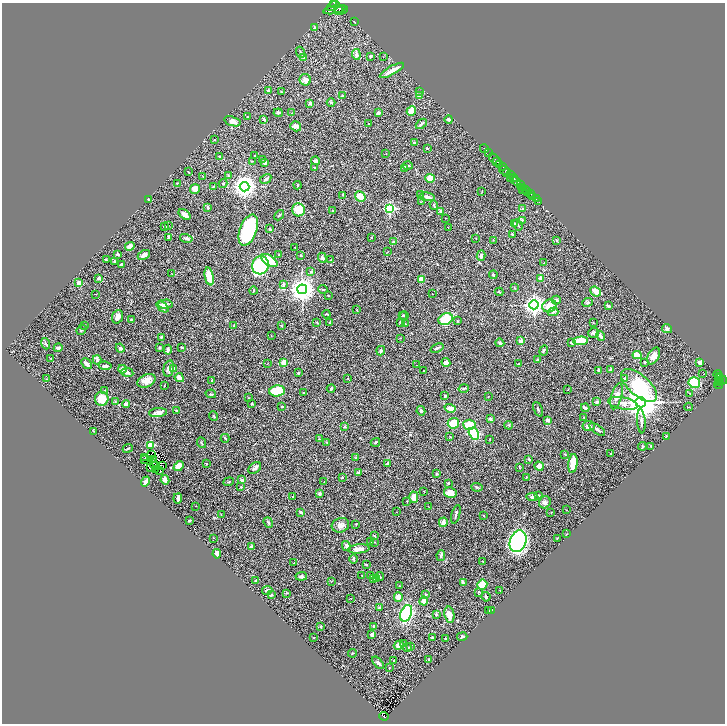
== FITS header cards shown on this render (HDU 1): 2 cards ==
NAXIS1  =                 1446
NAXIS2  =                 1443

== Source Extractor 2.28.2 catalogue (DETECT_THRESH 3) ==
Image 1446 x 1443 px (HDU 1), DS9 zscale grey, zoomed out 1/2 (1 PNG px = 2 x 2 image px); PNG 727 x 726 px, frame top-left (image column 2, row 1442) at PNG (2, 3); each listed source drawn as its Kron ellipse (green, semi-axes under 4 px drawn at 4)
Background 0.544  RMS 0.032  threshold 0.0952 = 3 sigma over >= 5 px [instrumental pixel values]
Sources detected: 436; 41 cannot appear on this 1/2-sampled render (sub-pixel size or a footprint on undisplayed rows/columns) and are neither listed nor drawn; the other 395 listed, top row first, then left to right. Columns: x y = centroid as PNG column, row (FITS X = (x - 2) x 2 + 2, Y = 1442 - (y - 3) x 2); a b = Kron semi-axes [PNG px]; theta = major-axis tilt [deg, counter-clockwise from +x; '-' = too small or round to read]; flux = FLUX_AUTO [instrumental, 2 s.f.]
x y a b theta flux
334 3 3 2 - 550
333 6 7 3 28 1100
339 9 4 3 - 820
335 10 11 4 9 850
341 10 7 2 21 590
354 22 4 1 - 2.2
315 28 3 3 - 17
300 52 6 2 -71 6.7
356 54 5 3 - 25
370 56 2 2 - 8.6
304 57 3 3 - 47
383 57 2 2 - 1.8
392 70 13 3 30 62
305 80 6 5 - 32
268 90 3 2 - 4.2
420 91 3 3 - 4.1
281 92 4 2 - 3.7
342 96 3 2 - 8.2
419 96 4 4 - 18
331 102 4 2 - 4.1
310 103 3 3 - 21
411 111 5 3 - 89
278 113 4 3 - 13
292 113 4 2 - 5.5
378 113 4 3 - 19
247 117 2 1 - 1.6
264 119 3 3 - 10
449 120 4 3 - 13
232 121 8 4 -17 35
368 124 2 2 - 3.7
421 124 6 3 42 14
296 126 6 4 -33 20
214 140 2 2 - 2.9
414 143 4 2 - 8
484 148 4 1 - 25
427 149 3 2 - 3.1
386 153 2 2 - 1.9
489 153 3 1 - 28
254 155 2 2 - 3
219 157 3 2 - 6.4
262 159 3 2 - 3.4
495 159 7 2 -44 190
252 161 3 2 - 2.3
315 161 4 3 - 13
265 162 3 3 - 16
497 162 3 2 - 200
500 164 3 2 - 140
408 166 5 2 - 5.9
503 167 3 2 - 140
314 168 3 2 - 3.1
404 168 3 2 - 8
505 170 5 2 - 170
189 172 3 2 - 2.4
506 173 4 2 - 260
510 174 3 2 - 260
228 175 3 2 - 3.7
203 176 2 2 - 2.3
430 178 5 4 - 73
514 178 3 2 - 160
266 179 6 3 30 16
510 179 2 2 - 83
516 181 5 3 - 560
177 183 2 2 - 5.2
223 184 4 2 - 5.3
298 185 4 2 - 9.8
521 185 3 2 - 700
214 186 3 2 - 4.7
245 187 5 5 - 5100
522 188 3 1 - 64
195 189 5 5 - 41
526 189 2 1 - 160
522 190 2 1 - 48
482 191 2 2 - 3.2
528 192 3 2 - 300
420 194 3 3 - 5.5
530 194 2 1 - 65
343 195 3 2 - 3.1
533 196 3 2 - 110
360 197 6 4 -49 99
427 197 7 3 -11 25
536 199 3 2 - 120
149 200 2 2 - 4.6
421 202 4 2 - 5.8
539 202 2 2 - 6.2
434 205 5 2 - 5.8
208 207 4 3 - 9.7
390 208 4 3 - 790
523 209 2 2 - 32
298 210 6 6 - 100
332 211 3 2 - 3.5
441 212 2 2 - 54
185 214 7 3 -37 40
279 215 6 2 49 6.2
446 218 2 2 - 2.4
522 220 4 3 - 6
514 224 4 3 - 11
518 225 6 3 -55 6.4
168 226 4 2 - 4.5
165 227 3 3 - 12
448 227 2 2 - 2.1
270 229 3 2 - 8.5
248 230 16 8 70 610
512 234 2 2 - 9.5
169 237 4 3 - 21
186 238 6 4 -13 11
372 238 2 2 - 2.7
476 238 2 2 - 2.6
493 240 2 1 - 2
557 241 4 2 - 4.8
394 242 3 3 - 20
130 246 5 4 - 43
295 248 2 2 - 2.6
387 252 3 2 - 2.7
118 254 4 2 - 8.6
144 255 6 4 27 23
279 255 3 2 - 3.7
300 255 3 3 - 5.3
481 256 5 4 - 12
322 258 5 4 - 12
106 260 3 2 - 4.7
269 260 9 5 -33 170
331 260 3 2 - 4.4
115 261 4 2 - 7.1
544 263 2 2 - 2.7
121 264 3 2 - 5.6
260 265 9 8 - 450
311 272 4 4 - 8
172 274 2 2 - 3.1
493 275 4 3 - 6.6
209 276 9 4 -78 96
99 278 3 3 - 19
540 279 4 3 - 21
421 280 3 3 - 70
79 283 4 4 - 30
283 285 4 3 - 10
514 288 3 3 - 4.3
302 289 5 5 - 6600
323 289 5 1 - 3.8
253 291 4 3 - 5
596 291 6 3 -41 82
499 292 4 2 - 7
95 294 3 1 - 1.9
432 294 2 1 - 1.4
328 296 2 1 - 3.4
556 300 5 3 - 14
588 302 5 4 - 12
165 304 7 4 4 18
534 305 4 4 - 3400
549 306 7 6 - 70
608 306 4 3 - 9.5
162 307 7 4 -40 33
357 310 3 2 - 3.2
553 312 5 3 - 9.1
326 314 4 2 - 4.4
402 315 3 2 - 4.3
404 316 4 3 - 5.8
118 317 7 5 69 28
131 319 4 3 - 4.3
446 319 7 5 27 190
457 321 3 2 - 3.4
317 322 3 2 - 3.7
400 322 3 2 - 6.3
329 323 3 2 - 3
593 323 2 2 - 2.5
405 324 4 3 - 5.4
84 325 4 2 - 6.4
234 326 3 2 - 2.4
281 326 3 3 - 3.5
667 329 5 4 - 13
81 330 5 3 - 9.7
593 333 5 5 - 15
271 336 3 2 - 2.3
601 336 5 3 - 20
161 337 2 2 - 28
401 338 2 2 - 2.1
521 341 3 2 - 69
581 341 7 3 3 130
500 343 4 3 - 8.7
571 343 3 2 - 8.4
46 344 6 2 -70 9.1
181 347 3 3 - 6.4
58 348 4 3 - 23
120 348 5 3 - 17
160 348 3 3 - 10
437 348 7 3 23 10
168 350 5 3 - 15
544 350 5 3 - 7.6
381 351 5 4 - 12
637 355 4 4 - 68
654 356 9 5 62 31
51 359 3 2 - 3.5
97 360 5 3 - 20
537 360 3 2 - 7.3
446 362 4 3 - 39
645 362 2 2 - 5.7
700 362 3 3 - 16
284 363 2 2 - 140
86 364 6 3 -49 21
267 364 3 1 - 2.2
519 364 3 2 - 3
416 365 2 1 - 3.8
105 366 6 3 -7 18
169 368 8 5 76 26
174 368 4 3 - 15
122 369 4 4 - 22
598 370 3 2 - 7.1
610 370 3 3 - 13
424 371 2 1 - 4.2
127 372 6 3 -10 21
298 373 4 2 - 5.6
703 374 2 2 - 13
718 374 4 2 - 150
720 376 2 1 - 120
179 378 5 3 - 52
348 378 2 2 - 2.2
719 378 3 1 - 62
46 379 2 1 - 1.5
624 379 4 4 - 8.4
212 380 2 2 - 7.9
723 380 4 2 - 270
146 381 9 6 27 54
720 381 3 1 - 87
694 383 6 5 - 200
719 383 3 3 - 74
639 385 22 10 -41 450
719 385 4 2 - 60
164 386 3 2 - 2.1
464 388 5 3 - 7.3
331 389 4 2 - 12
568 389 3 2 - 2.6
104 390 3 2 - 3.4
277 391 8 5 4 200
304 393 3 3 - 5.1
690 393 3 2 - 2.6
211 394 5 2 - 6.7
445 396 3 3 - 7.7
617 396 13 5 75 42
488 397 2 2 - 2
249 398 3 2 - 2.9
102 399 7 7 - 110
115 402 3 3 - 3.8
597 402 2 2 - 34
641 402 5 5 - 16000
623 403 15 6 -11 48
126 404 4 3 - 22
252 404 3 2 - 4.3
282 407 3 2 - 4.7
688 407 4 2 - 3.6
450 408 6 3 -16 60
585 408 4 3 - 10
538 409 8 3 -66 7.8
176 410 3 2 - 3.9
421 411 4 3 - 12
158 413 9 4 6 36
213 416 5 2 - 3.6
584 417 2 2 - 3.9
490 419 3 3 - 12
548 420 4 3 - 18
641 421 12 3 -86 18
453 423 6 5 - 98
469 425 6 5 - 120
509 425 4 3 - 6.2
588 426 6 5 - 19
345 427 2 2 - 33
597 429 9 3 -36 16
93 431 4 1 - 2.5
474 434 6 4 -61 450
450 437 2 2 - 2.2
666 437 2 2 - 5.1
225 438 4 2 - 4.5
319 439 3 2 - 3.4
490 439 2 2 - 2.2
327 442 4 3 - 4.5
375 442 5 2 - 5.2
201 443 5 3 - 6.5
151 445 3 3 - 240
642 446 4 3 - 5.7
651 446 4 2 - 2.8
128 448 5 2 - 5.8
611 453 2 2 - 2.6
565 454 2 2 - 4.6
151 455 2 1 - 0.83
145 457 3 1 - 7.4
356 457 3 2 - 1.8
153 459 3 1 - 1.1
529 459 3 3 - 4.9
145 460 2 1 - 9.8
573 463 9 4 83 110
154 464 3 1 - 0.073
207 464 3 2 - 4.7
388 464 3 3 - 20
163 466 3 1 - 0.79
179 466 6 4 43 56
539 466 5 4 - 38
151 467 2 1 - 1.7
255 468 7 5 37 17
519 468 3 2 - 2.3
156 470 2 1 - 1.2
160 471 3 1 - 0.0015
359 473 4 2 - 8.7
437 474 3 3 - 5.7
526 477 2 2 - 4.3
342 478 3 2 - 4.1
165 480 4 3 - 47
242 480 3 3 - 27
146 481 5 2 - 24
229 482 5 2 - 6.1
324 482 2 1 - 1.8
448 483 2 2 - 4.6
241 487 3 3 - 7.2
477 487 5 3 - 6.6
424 491 2 1 - 2.6
450 493 6 5 - 41
319 494 3 3 - 14
538 495 3 2 - 5.9
293 497 3 3 - 6.5
414 497 5 4 - 62
532 497 6 4 -5 13
178 498 5 3 - 16
407 501 2 2 - 3.6
545 502 6 5 - 19
196 506 2 1 - 1.5
428 506 2 1 - 1.5
567 510 2 1 - 1.6
301 512 3 2 - 10
397 512 2 2 - 1.8
551 512 2 2 - 1.9
221 514 2 1 - 1.6
456 514 9 2 75 13
484 516 3 2 - 2.6
189 521 3 2 - 6.1
443 522 5 3 - 29
268 523 6 3 -52 9.1
340 525 9 7 16 35
356 525 4 1 - 2.5
567 534 4 2 - 3.4
374 536 3 2 - 5.6
213 538 2 2 - 1.7
557 538 3 2 - 2.6
518 541 11 8 71 1100
370 542 2 2 - 2.6
374 542 3 2 - 4.4
346 546 5 3 - 19
251 547 3 3 - 10
359 549 11 4 6 40
217 554 4 3 - 37
441 555 5 4 - 12
353 559 4 3 - 11
483 561 3 2 - 3.8
294 563 3 2 - 4.4
366 564 2 2 - 6.6
362 575 2 2 - 2.8
301 576 6 4 6 15
370 576 3 2 - 3.8
380 577 4 3 - 9.5
373 578 3 3 - 4.7
376 578 2 2 - 64
256 581 2 2 - 6.2
332 581 2 1 - 1.8
463 583 4 2 - 14
482 584 5 5 - 130
399 586 3 2 - 2.9
267 590 5 3 - 15
500 590 3 2 - 1.9
479 592 3 2 - 3.3
287 593 3 3 - 4.9
426 594 3 2 - 7.8
271 595 3 2 - 5.5
398 597 5 4 - 33
486 597 5 3 - 10
350 598 3 2 - 2.6
424 601 4 3 - 28
379 608 3 2 - 19
489 610 3 3 - 4.4
492 610 2 2 - 5.1
406 613 9 5 70 540
436 615 3 3 - 9
449 615 8 5 -79 55
374 626 3 3 - 17
321 627 3 2 - 5.7
372 635 3 2 - 36
462 636 5 3 - 11
314 638 2 2 - 2.8
432 638 3 2 - 8.9
445 638 2 2 - 11
404 643 4 3 - 5.3
399 645 5 4 - 45
411 646 3 2 - 3.2
407 647 4 3 - 10
353 653 4 2 - 2.9
429 660 2 2 - 7.3
393 661 2 2 - 2.1
378 663 7 3 -48 13
390 667 3 2 - 3
384 716 5 2 - 69
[41 sub-pixel or undisplayed-footprint detections neither listed nor drawn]